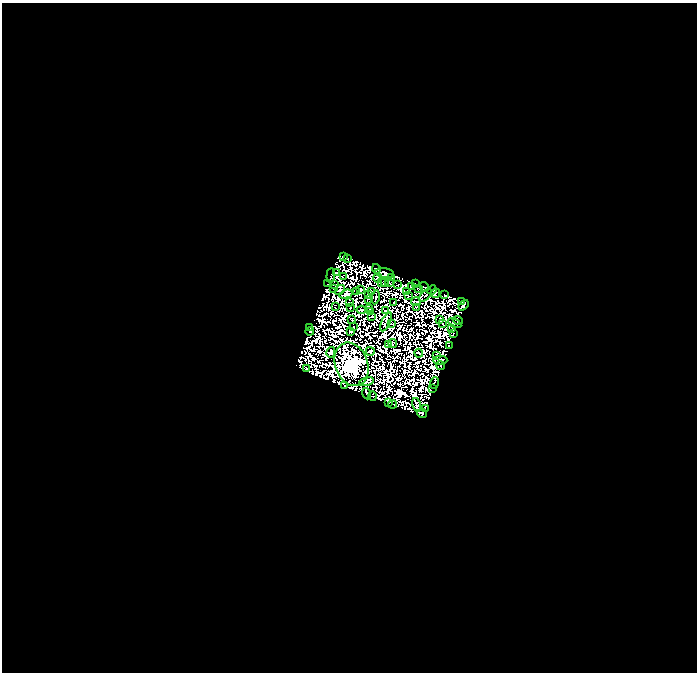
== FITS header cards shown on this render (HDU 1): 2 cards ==
NAXIS1  =                  695
NAXIS2  =                  670

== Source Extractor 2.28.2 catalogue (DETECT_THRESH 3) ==
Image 695 x 670 px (HDU 1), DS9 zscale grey, 1 PNG px = 1 image px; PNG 699 x 674 px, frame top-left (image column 1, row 670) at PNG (2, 3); each listed source drawn as its Kron ellipse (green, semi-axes under 4 px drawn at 4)
Background 0.0124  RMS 4.6e-06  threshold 1.38e-05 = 3 sigma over >= 5 px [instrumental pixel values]
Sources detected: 176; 94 with non-positive FLUX_AUTO (blend fragments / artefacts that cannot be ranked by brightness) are neither listed nor drawn; the other 82 listed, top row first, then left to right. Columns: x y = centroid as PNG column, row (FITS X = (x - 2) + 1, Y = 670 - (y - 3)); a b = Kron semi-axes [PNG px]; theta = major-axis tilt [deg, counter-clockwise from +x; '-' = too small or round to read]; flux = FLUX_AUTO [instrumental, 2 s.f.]
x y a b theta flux
343 256 3 2 - 1.5
347 258 3 2 - 0.055
376 269 5 3 - 0.054
337 272 4 2 - 0.31
385 273 9 5 -9 2.2
331 275 7 3 85 1
343 277 3 2 - 0.11
391 277 3 2 - 0.56
377 278 4 4 - 0.48
381 282 3 2 - 0.33
385 282 4 3 - 0.66
390 283 2 2 - 0.55
327 284 2 2 - 0.11
334 284 4 2 - 0.2
416 284 3 2 - 0.94
398 285 2 2 - 0.66
411 287 4 3 - 0.21
424 287 5 3 - 0.5
418 288 2 2 - 0.5
333 289 2 2 - 0.53
340 290 6 3 42 0.17
361 290 4 3 - 0.44
432 290 5 4 - 0.74
357 291 2 2 - 0.069
407 291 3 2 - 0.73
371 292 3 2 - 0.56
435 293 5 3 - 0.13
346 294 7 4 16 1.7
369 295 3 2 - 0.2
425 295 8 3 44 0.008
444 295 2 2 - 0.67
408 296 3 2 - 0.34
376 297 7 2 79 0.092
368 299 4 2 - 0.83
462 301 2 2 - 0.44
416 302 5 2 - 0.47
350 303 3 2 - 0.19
394 303 2 2 - 0.41
464 305 6 3 51 0.18
335 306 4 2 - 0.31
350 307 2 2 - 0.45
416 307 3 2 - 0.57
370 309 3 2 - 0.059
361 310 4 2 - 0.85
386 310 3 2 - 0.41
371 312 4 2 - 0.19
372 316 4 2 - 0.35
352 319 2 2 - 0.34
439 319 4 2 - 0.11
458 320 5 3 - 0.17
386 322 10 3 65 0.35
391 323 2 2 - 0.73
442 323 3 2 - 0.43
455 323 7 3 -29 0.5
353 327 2 2 - 0.44
310 328 2 2 - 0.082
452 329 3 2 - 0.21
310 331 4 2 - 0.72
351 332 3 2 - 0.43
454 334 4 2 - 0.51
393 343 4 2 - 0.18
389 344 3 3 - 0.29
449 346 2 2 - 0.31
370 351 4 2 - 1.4
331 352 5 4 - 1.2
419 353 4 2 - 0.43
437 356 3 2 - 0.82
440 360 7 4 1 2.3
352 364 22 16 -71 1300
441 366 4 2 - 0.44
306 369 4 2 - 0.76
367 381 7 4 14 0.79
434 383 6 3 71 0.8
344 386 3 2 - 0.73
433 388 2 2 - 0.18
367 394 6 2 -69 0.95
373 396 4 2 - 0.26
389 403 3 3 - 0.37
392 404 4 2 - 0.16
417 405 7 3 -75 0.45
425 408 4 2 - 0.095
422 413 5 3 - 0.52
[94 non-positive-flux detections neither listed nor drawn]